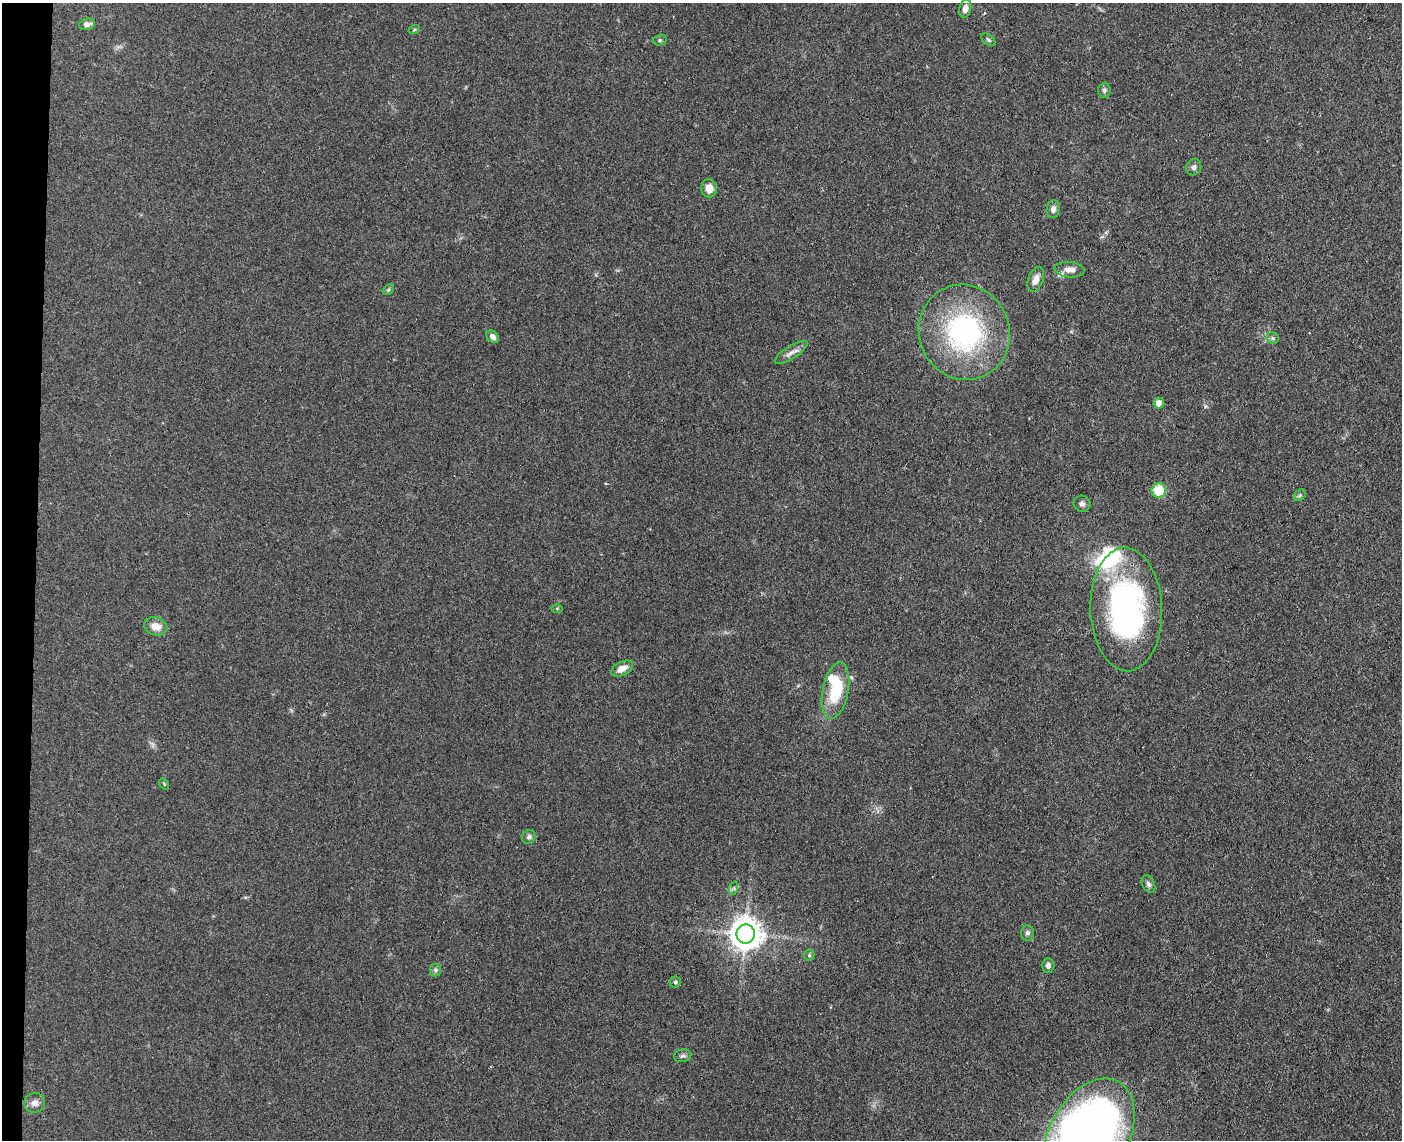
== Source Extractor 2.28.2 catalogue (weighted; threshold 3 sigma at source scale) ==
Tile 7 of 3 x 4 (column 1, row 3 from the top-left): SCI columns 275-1674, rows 1146-2283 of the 4640 x 4568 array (HDU 1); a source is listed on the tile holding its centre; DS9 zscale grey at full resolution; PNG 1404 x 1142 px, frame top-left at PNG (2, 3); each listed source drawn as its Kron ellipse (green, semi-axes under 4 px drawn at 4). Shown black and unused: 2% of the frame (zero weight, under 3 of 4 exposures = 5% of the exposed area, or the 3 px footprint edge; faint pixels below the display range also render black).
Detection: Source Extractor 2.28.2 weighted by HDU 2 'WHT'; one run over the whole footprint, this tile lists its part. Background 0.13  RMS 0.0071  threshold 0.0321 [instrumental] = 3 sigma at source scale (4.5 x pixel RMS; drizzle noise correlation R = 1.50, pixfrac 1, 0.05/0.05 arcsec/px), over >= 5 px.
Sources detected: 42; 1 too faint to see at this stretch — neither listed nor drawn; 3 inside a brighter listed object's ellipse — not listed separately; the other 38 listed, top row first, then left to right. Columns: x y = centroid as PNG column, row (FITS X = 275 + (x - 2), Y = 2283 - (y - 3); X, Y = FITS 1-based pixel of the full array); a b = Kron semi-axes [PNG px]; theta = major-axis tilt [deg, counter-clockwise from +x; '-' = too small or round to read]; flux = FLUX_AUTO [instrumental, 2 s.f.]
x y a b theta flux
965 9 9 6 76 4
87 24 8 5 13 3.5
414 30 6 3 19 0.73
660 40 7 5 14 1.4
988 40 8 5 -38 1.3
1104 90 7 6 - 1.8
1194 167 8 7 - 2.4
709 188 9 8 - 7
1053 209 9 6 79 3.1
1069 270 15 8 -5 5.3
1036 279 13 7 70 4.9
388 290 6 4 44 1.1
964 332 48 45 -67 120
493 337 7 5 -48 3.1
1273 338 6 5 - 1.4
791 353 19 6 33 4.5
1159 403 5 5 - 5.8
1159 490 7 7 - 20
1300 495 6 5 - 1.3
1082 504 8 8 - 2.3
557 608 5 3 - 0.83
1126 609 62 36 -88 190
156 626 12 9 -14 7.4
622 669 12 6 27 6.6
835 691 29 13 79 34
164 784 6 3 -54 0.69
529 837 7 6 - 2.2
1148 884 9 6 -64 2.2
734 888 7 4 72 1.3
1027 933 7 6 - 2
746 934 9 9 - 1200
809 955 5 5 - 1
1048 966 7 6 - 2.7
435 970 6 6 - 1.6
675 982 6 5 - 1.4
683 1056 8 6 13 1.8
35 1103 10 9 - 4.2
1089 1136 62 39 61 730
Isophote crosses this tile's border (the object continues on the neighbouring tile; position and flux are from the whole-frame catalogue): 1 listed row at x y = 1089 1136